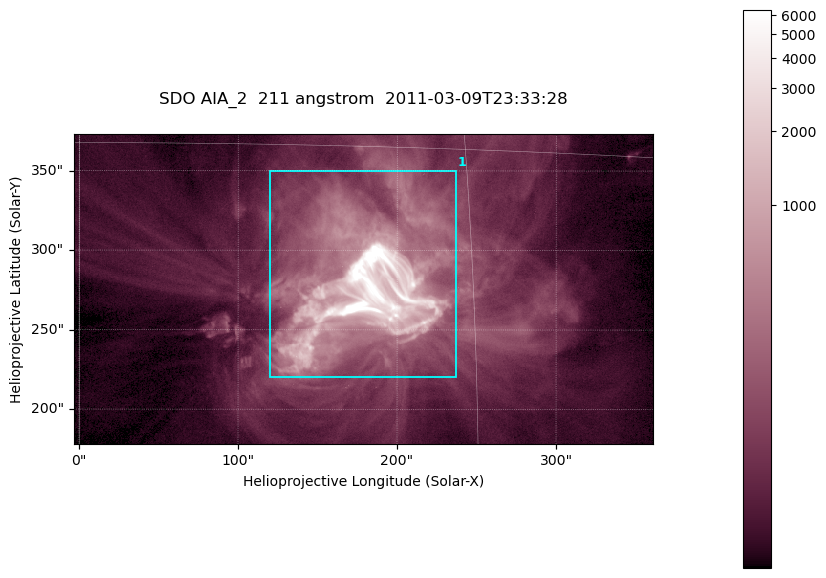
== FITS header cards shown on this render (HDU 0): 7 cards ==
TELESCOP= 'SDO     '           /
INSTRUME= 'AIA_2   '           /
WAVELNTH=                  211 /
WAVEUNIT= 'angstrom'           /
DATE-OBS= '2011-03-09T23:33:28.09' /
CTYPE1  = 'HPLN-TAN'           /
CTYPE2  = 'HPLT-TAN'           /

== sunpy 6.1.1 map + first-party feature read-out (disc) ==
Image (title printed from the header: SDO AIA_2  211 angstrom  2011-03-09T23:33:28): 606 x 324 px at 0.601 arcsec/px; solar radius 967 arcsec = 1609 px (partial field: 2.4% of the solar disc is inside the frame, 100% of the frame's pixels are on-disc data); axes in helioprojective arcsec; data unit not stated in the header (colour bar unlabelled)
Pointing: header CRPIX1/2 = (2040.79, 2040.71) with CRVAL1/2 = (0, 0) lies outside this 606 x 324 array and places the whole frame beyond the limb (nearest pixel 1.39 R_sun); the SolarSoft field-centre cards XCEN/YCEN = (178.6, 275.7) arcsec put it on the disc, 1862 arcsec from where CRPIX/CRVAL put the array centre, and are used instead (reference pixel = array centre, CRVAL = XCEN/YCEN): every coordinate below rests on XCEN/YCEN
Orientation: roll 0.0565 deg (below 1 deg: not rotated)
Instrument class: DISC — disc imager (sunpy class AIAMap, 211 A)
Bright regions (active regions / flare kernels): reference = the on-disc median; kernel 5 px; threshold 5 sigma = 259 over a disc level ~61.4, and >= 1.15x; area >= 196 px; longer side >= 4 px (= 2.4 arcsec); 1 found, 1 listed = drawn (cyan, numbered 1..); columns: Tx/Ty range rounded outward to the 2 arcsec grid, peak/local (2 s.f.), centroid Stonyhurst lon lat
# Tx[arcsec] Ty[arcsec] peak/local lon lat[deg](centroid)
1 118..238 220..350 238 +11 +9